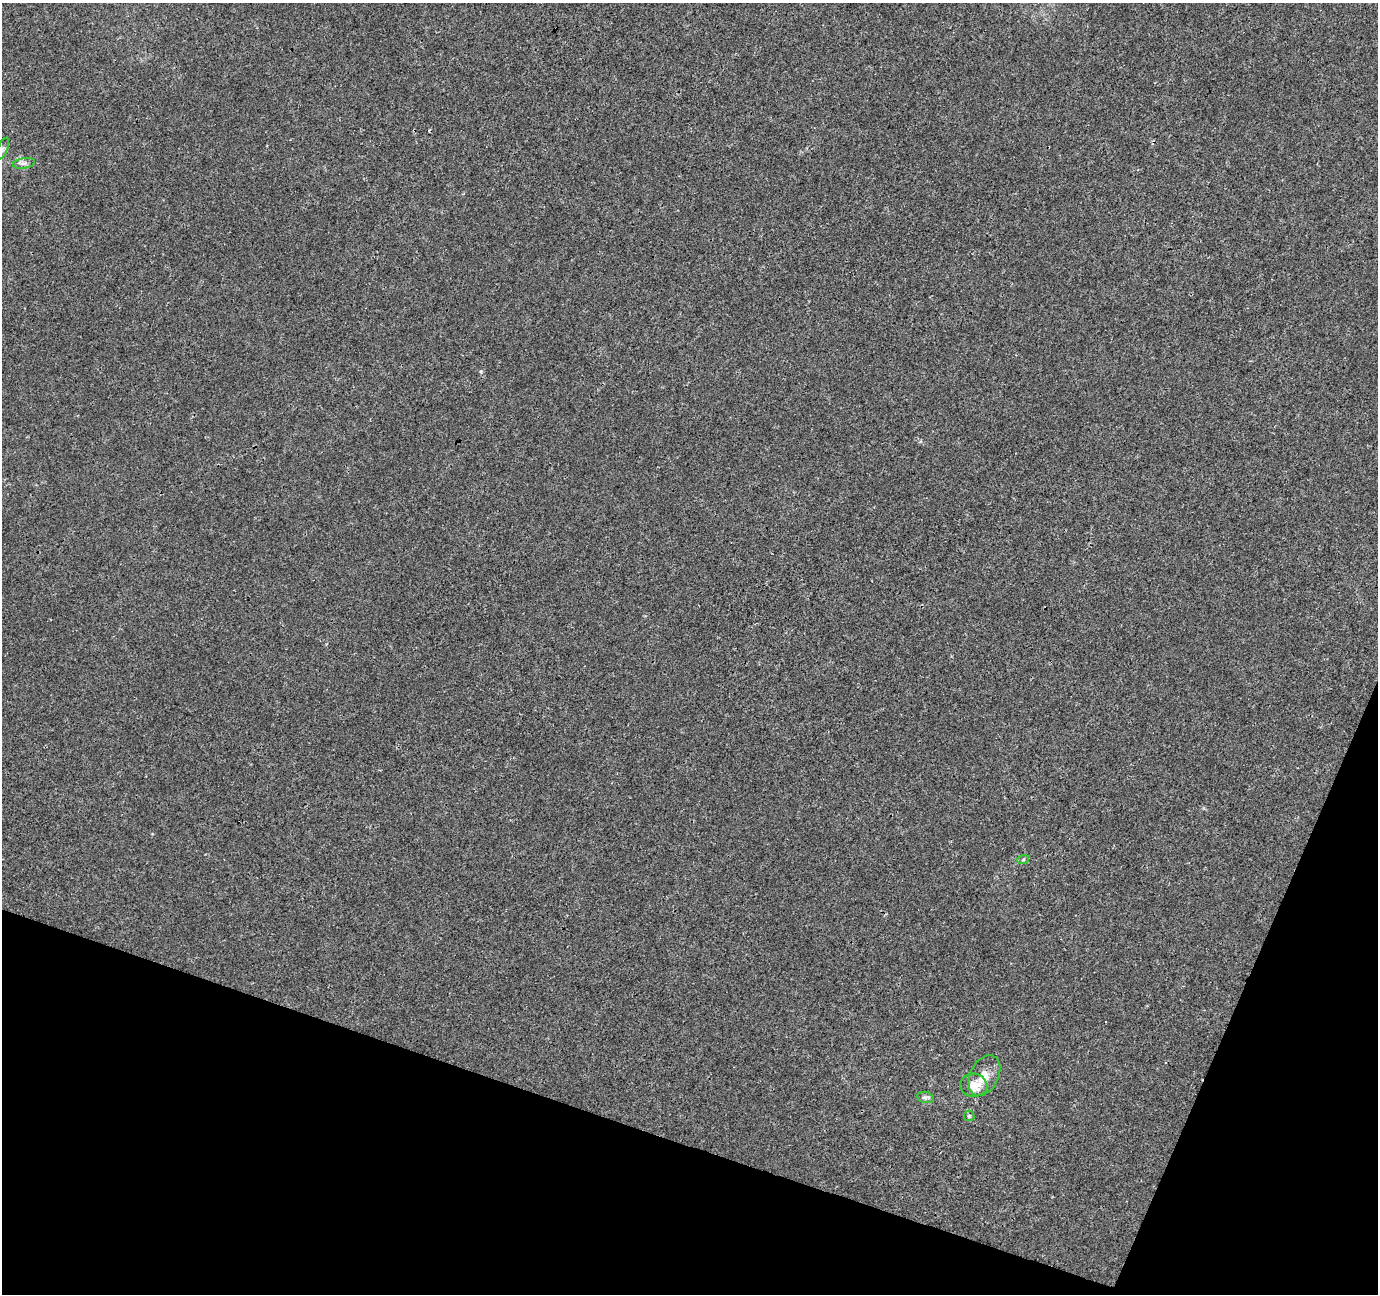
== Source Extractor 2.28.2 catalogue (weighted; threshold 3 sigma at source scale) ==
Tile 15 of 4 x 4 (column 3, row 4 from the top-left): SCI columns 2762-4137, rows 276-1567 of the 5514 x 5652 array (HDU 1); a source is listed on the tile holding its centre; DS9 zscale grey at full resolution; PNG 1380 x 1296 px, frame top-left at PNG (2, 3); each listed source drawn as its Kron ellipse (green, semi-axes under 4 px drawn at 4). Shown black and unused: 17% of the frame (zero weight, under 3 of 4 exposures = <1% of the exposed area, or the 3 px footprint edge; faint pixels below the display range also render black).
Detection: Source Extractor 2.28.2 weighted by HDU 2 'WHT'; one run over the whole footprint, this tile lists its part. Background 1.69e-04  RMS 0.0017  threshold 0.00747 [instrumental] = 3 sigma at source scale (4.5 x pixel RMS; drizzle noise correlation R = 1.50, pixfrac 1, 0.0396/0.0396 arcsec/px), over >= 5 px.
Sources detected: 8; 1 cosmic-ray / hot-pixel residue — neither listed nor drawn; the other 7 listed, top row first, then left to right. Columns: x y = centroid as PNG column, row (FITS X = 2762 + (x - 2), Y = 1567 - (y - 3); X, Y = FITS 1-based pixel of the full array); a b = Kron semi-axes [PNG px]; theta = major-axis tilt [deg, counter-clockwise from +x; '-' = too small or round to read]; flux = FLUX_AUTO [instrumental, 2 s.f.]
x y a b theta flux
3 149 12 5 67 0.44
24 163 11 5 11 0.57
1023 860 6 4 19 0.21
984 1076 21 14 64 2.4
974 1085 13 11 -4 2.5
925 1097 8 5 -10 0.46
969 1116 5 5 - 0.31